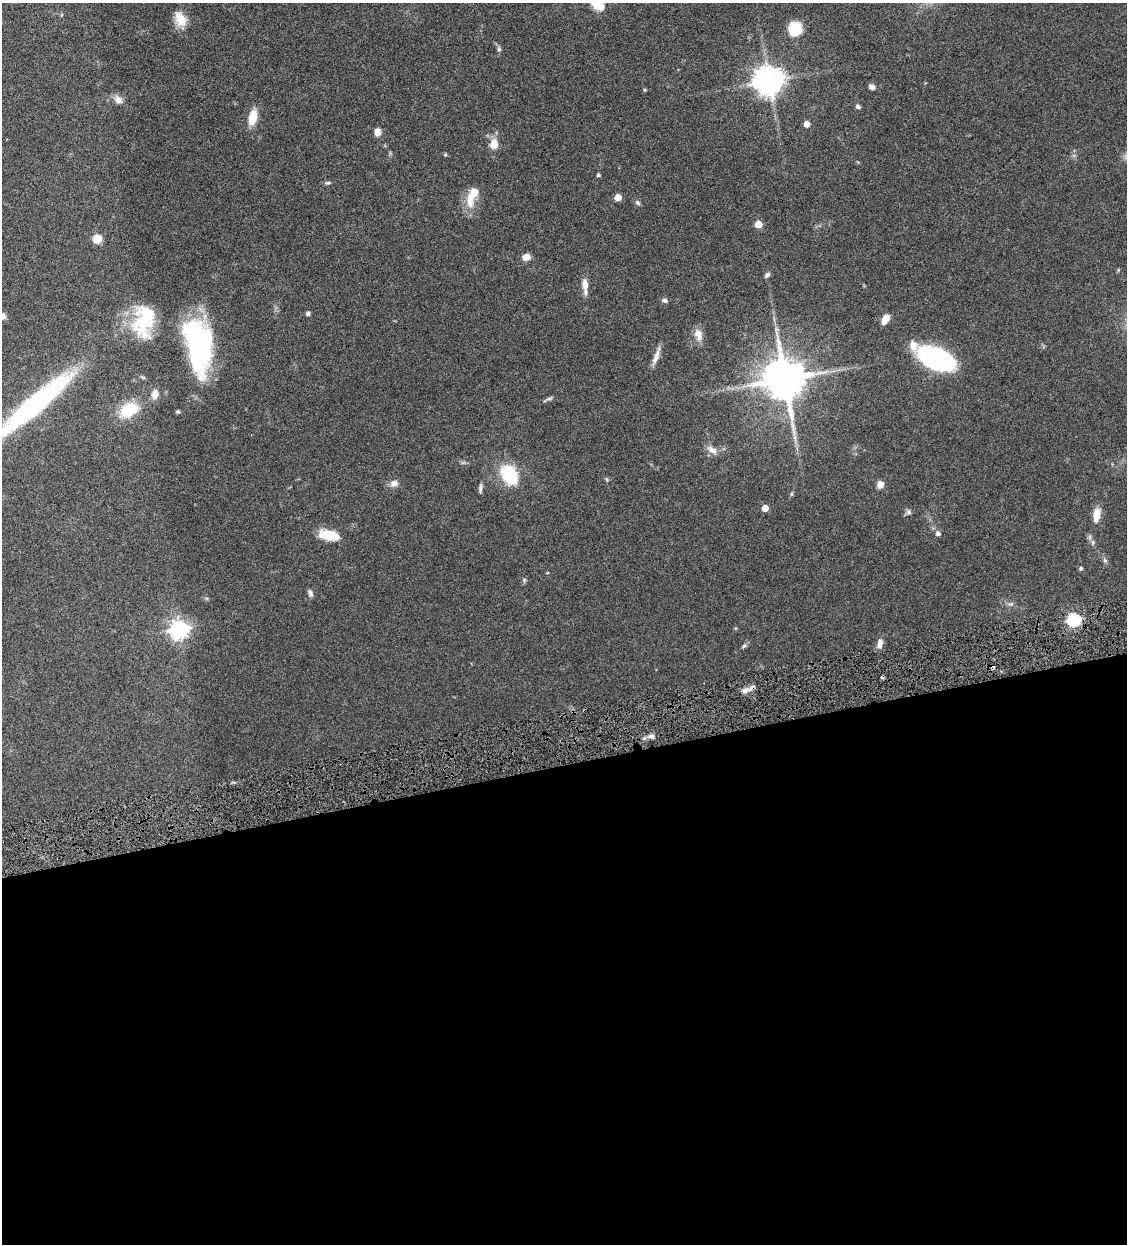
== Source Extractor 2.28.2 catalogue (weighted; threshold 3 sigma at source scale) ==
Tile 15 of 4 x 4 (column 3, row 4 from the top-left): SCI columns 2514-3638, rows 3-1244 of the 4910 x 4972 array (HDU 1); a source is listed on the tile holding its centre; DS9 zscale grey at full resolution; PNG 1129 x 1246 px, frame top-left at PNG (2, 3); no overlay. Shown black and unused: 39% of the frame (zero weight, under 4 of 8 exposures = <1% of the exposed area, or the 3 px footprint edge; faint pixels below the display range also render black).
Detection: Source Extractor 2.28.2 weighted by HDU 2 'WHT'; one run over the whole footprint, this tile lists its part. Background 0.0431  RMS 0.0036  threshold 0.0146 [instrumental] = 3 sigma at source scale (4.09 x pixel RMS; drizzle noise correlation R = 1.36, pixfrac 0.8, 0.05/0.05 arcsec/px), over >= 5 px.
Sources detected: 73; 2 inside a brighter object's white glare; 2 cosmic-ray / hot-pixel residue — not listed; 4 inside a brighter listed object's ellipse — not listed separately; the other 65 listed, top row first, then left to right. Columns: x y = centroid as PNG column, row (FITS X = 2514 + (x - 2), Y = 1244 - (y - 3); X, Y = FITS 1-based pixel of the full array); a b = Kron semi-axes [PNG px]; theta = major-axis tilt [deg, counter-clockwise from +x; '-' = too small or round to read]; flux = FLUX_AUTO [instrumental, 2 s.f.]
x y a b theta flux
61 15 5 4 - 0.33
180 19 21 13 -67 4.9
795 29 16 14 83 7.7
499 49 7 5 -79 0.68
769 81 9 9 - 470
872 87 9 6 -24 1.1
644 90 5 3 - 0.34
118 100 12 9 -61 2.2
858 106 5 4 - 0.93
253 117 16 8 77 6.1
807 124 5 4 - 3.6
377 132 9 6 -85 2.2
494 144 10 8 72 3.9
445 155 5 4 - 0.32
598 175 4 3 - 0.5
327 183 9 4 7 0.62
618 197 5 5 - 5.7
470 201 16 11 -85 4.6
638 203 7 5 -34 0.69
758 224 5 5 - 6.3
97 239 10 9 - 3.3
526 257 8 7 - 2.4
767 275 9 5 45 0.84
585 285 14 7 -85 2.7
665 300 8 6 -13 0.81
308 314 4 4 - 0.94
2 316 10 6 -25 1.4
885 319 9 5 59 4.3
143 322 39 28 65 17
776 329 7 4 -72 0.7
698 334 15 9 -70 2.9
198 346 57 23 -82 56
656 356 26 6 71 2.5
936 359 35 17 -25 47
143 377 7 4 -19 0.44
785 379 12 11 - 1400
155 394 12 9 82 2.3
548 399 16 3 23 0.78
34 406 109 18 40 64
128 410 21 13 26 12
178 412 5 5 - 0.45
712 450 17 8 -33 2.5
509 475 22 16 -58 16
606 479 6 3 -69 0.38
394 483 11 8 22 1.8
880 484 8 7 - 2
480 488 12 4 85 0.89
791 494 6 4 89 0.45
765 508 5 4 - 4.1
909 512 7 6 - 0.83
1096 515 16 8 80 3.8
938 533 6 5 - 1.1
329 535 25 11 -12 6.4
1093 542 8 5 85 0.79
1105 560 7 5 -45 0.7
1081 568 5 4 - 0.56
524 580 5 5 - 0.48
310 593 9 5 -67 0.98
1011 604 9 3 5 0.67
1074 620 6 6 - 49
179 629 7 7 - 150
880 644 12 6 76 2.3
744 646 6 5 - 0.61
745 691 10 7 30 1.7
651 736 9 6 -1 1.2
Isophote crosses this tile's border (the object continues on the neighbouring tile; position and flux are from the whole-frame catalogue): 2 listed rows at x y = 2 316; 34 406